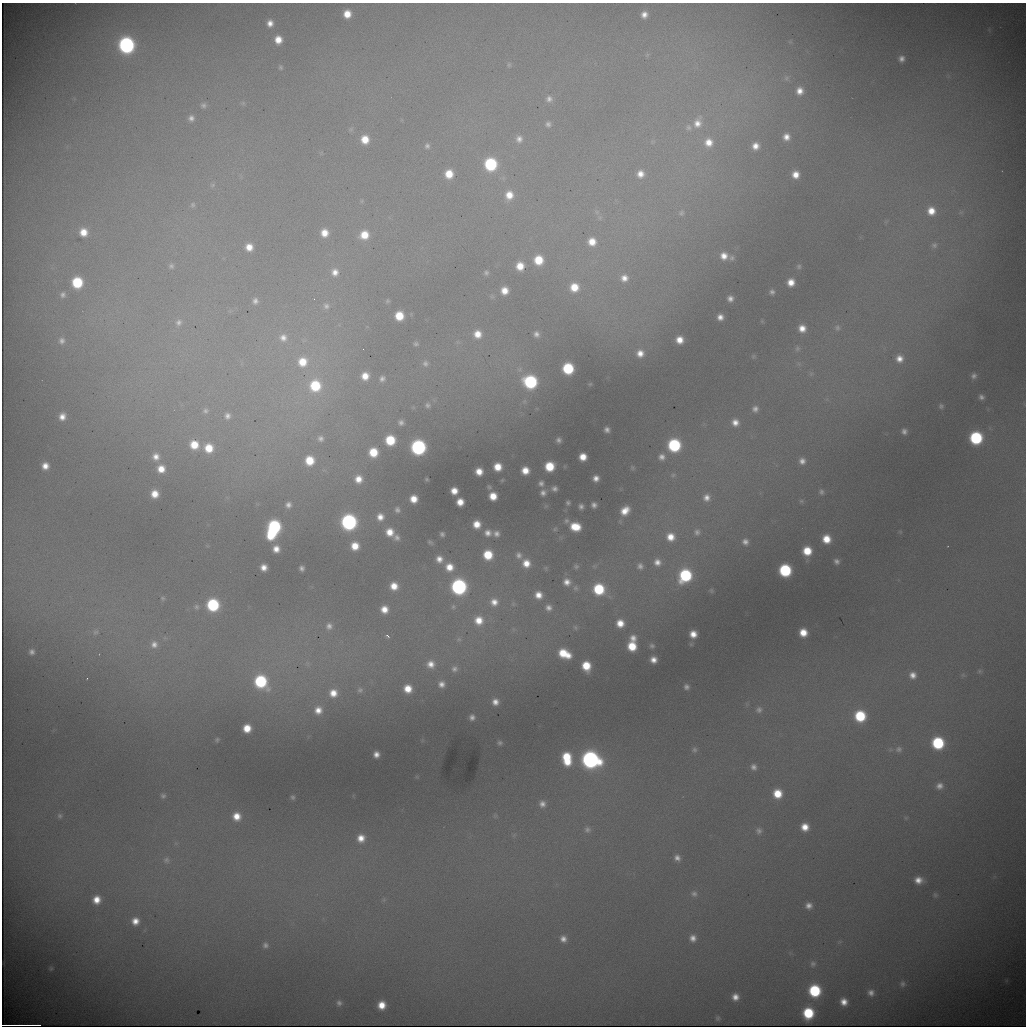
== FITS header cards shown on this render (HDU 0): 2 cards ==
NAXIS1  =                 1024 / length of data axis 1
NAXIS2  =                 1024 / length of data axis 2

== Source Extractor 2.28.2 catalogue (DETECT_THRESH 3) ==
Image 1024 x 1024 px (HDU 0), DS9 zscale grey, 1 PNG px = 1 image px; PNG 1028 x 1028 px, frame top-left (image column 1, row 1024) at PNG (2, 3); no overlay
Background 6990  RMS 84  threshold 253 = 3 sigma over >= 5 px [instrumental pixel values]
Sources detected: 279; all 279 listed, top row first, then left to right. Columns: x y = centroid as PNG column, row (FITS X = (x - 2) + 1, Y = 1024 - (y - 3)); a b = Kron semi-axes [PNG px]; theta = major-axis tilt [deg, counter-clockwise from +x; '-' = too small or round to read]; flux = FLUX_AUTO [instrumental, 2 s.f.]
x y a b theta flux
347 14 7 7 - 9.4e+04
644 15 6 6 - 3.9e+04
270 23 8 7 - 5.0e+04
278 40 8 7 - 8.6e+04
790 42 7 4 0 8.0e+03
126 45 10 9 - 1.7e+06
647 55 8 4 45 1.0e+04
901 59 7 6 - 3.1e+04
509 65 7 6 - 1.1e+04
281 67 6 5 - 1.2e+04
786 78 8 6 18 1.6e+04
800 91 8 7 - 5.8e+04
549 99 9 8 - 3.0e+04
243 103 6 6 - 9.0e+03
203 105 8 7 - 2.0e+04
191 118 8 7 - 3.0e+04
698 123 17 12 70 9.5e+04
548 124 7 6 - 2.0e+04
688 128 11 10 - 4.1e+04
786 137 7 7 - 5.0e+04
365 139 8 8 - 1.1e+05
519 139 9 8 - 3.7e+04
653 142 7 4 45 1.1e+04
708 142 11 10 - 8.9e+04
427 146 7 6 - 1.9e+04
755 146 7 7 - 5.6e+04
490 164 9 8 - 6.1e+05
449 174 8 8 - 1.2e+05
640 174 8 8 - 5.9e+04
795 175 8 7 - 7.3e+04
213 185 8 5 27 1.2e+04
509 195 10 9 - 9.5e+04
362 201 6 4 89 7.9e+03
193 205 8 7 - 1.5e+04
931 211 10 9 - 9.5e+04
597 212 7 6 - 1.4e+04
961 212 7 4 18 1.0e+04
681 213 8 7 - 1.5e+04
83 232 8 8 - 9.3e+04
324 233 8 8 - 8.1e+04
364 235 10 9 - 1.3e+05
592 242 7 7 - 8.4e+04
934 245 8 7 - 1.6e+04
249 247 8 8 - 7.5e+04
724 256 10 10 - 7.5e+04
732 258 9 8 - 2.2e+04
538 260 9 8 - 1.7e+05
171 266 7 7 - 1.7e+04
520 266 9 8 - 1.1e+05
799 266 8 7 - 1.6e+04
335 272 10 9 - 5.7e+04
486 273 7 7 - 1.8e+04
624 278 8 8 - 4.8e+04
77 282 9 8 - 3.3e+05
791 282 8 8 - 7.9e+04
574 287 8 8 - 1.2e+05
504 291 8 8 - 8.1e+04
772 292 7 7 - 2.4e+04
63 295 9 9 - 3.0e+04
730 298 8 8 - 3.9e+04
314 299 3 2 - 4.7e+03
255 301 9 8 - 3.2e+04
387 301 6 4 67 8.6e+03
326 306 9 8 - 2.8e+04
399 316 7 7 - 1.5e+05
720 317 8 8 - 4.9e+04
762 321 6 5 - 7.9e+03
179 322 9 8 - 2.8e+04
802 328 9 8 - 7.3e+04
837 328 9 8 - 2.1e+04
477 334 8 8 - 8.1e+04
536 334 6 5 - 2.6e+04
283 338 12 11 - 6.2e+04
680 340 8 8 - 8.5e+04
62 341 9 8 - 3.2e+04
416 344 6 5 - 1.3e+04
797 348 8 7 - 1.8e+04
640 353 10 10 - 7.3e+04
753 356 7 5 46 9.8e+03
899 358 10 9 - 6.2e+04
302 362 11 11 - 1.4e+05
425 363 8 8 - 2.3e+04
568 368 8 8 - 3.9e+05
811 374 6 5 - 1.0e+04
365 376 7 7 - 7.8e+04
974 376 7 6 - 2.3e+04
382 379 7 6 - 2.2e+04
530 382 10 9 - 7.3e+05
590 384 6 3 44 6.3e+03
315 386 11 11 - 3.1e+05
981 397 6 5 - 2.1e+04
428 405 6 6 - 1.6e+04
941 406 7 7 - 1.7e+04
755 409 7 7 - 2.8e+04
205 411 8 7 - 1.8e+04
62 416 9 8 - 6.0e+04
227 416 6 5 - 2.5e+04
401 422 5 5 - 2.1e+04
735 422 8 8 - 5.3e+04
607 430 5 5 - 2.4e+04
904 431 7 7 - 2.8e+04
321 438 7 7 - 2.4e+04
976 438 9 9 - 6.4e+05
390 440 8 8 - 2.3e+05
558 440 5 5 - 2.1e+04
194 445 9 9 - 1.3e+05
674 445 9 9 - 6.4e+05
418 447 9 9 - 1.2e+06
209 448 9 8 - 1.3e+05
373 452 8 7 - 1.6e+05
156 456 11 10 - 6.4e+04
583 457 7 6 - 8.5e+04
662 457 8 7 - 3.5e+04
309 460 8 8 - 1.6e+05
802 461 7 7 - 3.5e+04
45 466 8 7 - 6.2e+04
549 466 8 8 - 2.0e+05
498 467 7 7 - 1.0e+05
632 468 6 5 - 8.1e+03
161 469 9 9 - 9.2e+04
525 470 7 7 - 8.7e+04
479 471 7 6 - 7.4e+04
673 475 8 5 2 1.2e+04
596 478 6 5 - 3.8e+04
358 479 8 7 - 7.1e+04
427 479 3 3 - 7.2e+03
502 480 5 4 - 6.6e+03
541 483 7 6 - 2.2e+04
489 487 5 4 - 9.6e+03
554 489 5 5 - 2.2e+04
454 491 6 6 - 6.9e+04
821 492 9 8 - 2.1e+04
543 493 7 7 - 2.8e+04
155 494 8 7 - 9.2e+04
493 496 7 7 - 1.0e+05
706 497 8 8 - 4.4e+04
414 499 7 7 - 8.5e+04
801 501 7 6 - 1.2e+04
460 502 7 6 - 7.7e+04
568 503 5 4 - 1.3e+04
288 505 7 7 - 3.1e+04
594 505 5 5 - 2.4e+04
581 506 5 5 - 2.1e+04
397 510 7 7 - 2.2e+04
625 511 9 7 45 8.9e+04
380 517 9 9 - 6.1e+04
566 521 7 6 - 1.5e+04
349 522 9 9 - 1.6e+06
477 524 7 7 - 8.7e+04
575 527 9 7 -13 1.5e+05
273 529 16 9 69 8.9e+05
555 529 7 6 - 1.1e+04
900 531 6 4 -20 6.1e+03
390 532 10 9 - 9.6e+04
697 532 10 9 - 2.8e+04
488 533 9 8 - 4.3e+04
442 534 5 4 - 1.6e+04
496 534 6 6 - 2.9e+04
397 537 8 8 - 2.9e+04
670 537 10 10 - 9.5e+04
826 539 9 9 - 1.2e+05
430 542 6 4 -38 1.2e+04
745 542 8 7 - 3.4e+04
355 546 9 9 - 1.1e+05
276 549 9 8 - 6.5e+04
807 551 9 9 - 1.6e+05
488 555 8 8 - 2.0e+05
519 555 10 8 -63 3.3e+04
439 559 9 8 - 5.4e+04
836 561 8 7 - 2.7e+04
657 562 9 9 - 5.1e+04
526 563 10 9 - 9.4e+04
576 566 6 6 - 1.3e+04
594 566 5 5 - 8.8e+03
640 566 8 7 - 2.7e+04
264 567 6 6 - 5.6e+04
449 567 10 10 - 9.6e+04
302 568 5 5 - 2.3e+04
546 568 6 5 - 9.2e+03
785 570 9 8 - 5.6e+05
685 575 10 9 - 5.9e+05
567 582 9 9 - 5.3e+04
394 586 9 8 - 9.3e+04
459 587 9 9 - 1.5e+06
575 588 9 7 -89 1.8e+04
599 589 9 9 - 3.5e+05
711 590 7 5 -60 1.0e+04
538 595 9 8 - 7.1e+04
163 598 7 6 - 1.3e+04
494 602 12 11 - 7.8e+04
513 604 7 6 - 1.5e+04
213 605 9 9 - 5.8e+05
196 607 9 8 - 2.1e+04
453 607 8 7 - 1.7e+04
548 608 9 9 - 3.8e+04
384 609 8 8 - 7.6e+04
479 620 12 11 - 1.2e+05
620 623 8 8 - 8.6e+04
329 626 9 9 - 3.6e+04
575 627 8 6 -59 1.2e+04
96 632 10 8 38 2.5e+04
803 632 7 7 - 1.0e+05
693 634 7 6 - 7.0e+04
387 636 6 3 -43 1.1e+04
633 638 9 8 - 4.8e+04
459 639 8 6 -1 1.3e+04
154 644 9 9 - 4.2e+04
632 646 9 8 - 1.7e+05
652 646 7 6 - 1.6e+04
32 652 6 6 - 2.4e+04
564 654 14 9 -25 2.0e+05
653 660 6 6 - 5.1e+04
431 664 9 8 - 5.8e+04
586 666 9 8 - 1.7e+05
454 669 8 8 - 2.5e+04
979 671 7 5 0 1.3e+04
913 675 9 9 - 5.3e+04
963 675 7 5 -45 1.2e+04
87 678 2 2 - 3.2e+03
261 681 10 9 - 5.7e+05
441 684 6 6 - 3.5e+04
686 687 5 5 - 2.0e+04
408 689 7 7 - 9.9e+04
360 690 7 7 - 1.5e+04
333 693 9 9 - 8.3e+04
495 702 6 6 - 4.4e+04
318 710 10 10 - 7.6e+04
759 710 9 8 - 2.5e+04
860 716 9 9 - 3.6e+05
472 717 5 5 - 2.5e+04
247 728 7 7 - 1.1e+05
217 740 6 6 - 1.2e+04
500 743 5 5 - 1.4e+04
938 743 9 8 - 5.2e+05
899 749 9 8 - 2.6e+04
694 750 7 7 - 1.6e+04
376 754 6 6 - 4.3e+04
567 759 14 9 -81 2.6e+05
590 760 11 10 - 2.2e+06
754 767 8 7 - 2.8e+04
939 786 10 9 - 4.3e+04
777 794 8 8 - 1.4e+05
163 796 6 6 - 1.5e+04
293 797 4 4 - 1.0e+04
542 804 9 9 - 4.2e+04
60 816 8 7 - 1.5e+04
237 816 8 8 - 8.7e+04
495 816 7 6 - 1.1e+04
906 818 5 5 - 8.2e+03
805 827 8 7 - 8.4e+04
587 830 10 9 - 3.0e+04
759 831 9 8 - 2.5e+04
514 835 7 4 45 1.2e+04
361 838 10 10 - 8.5e+04
176 843 7 4 18 1.1e+04
677 858 8 7 - 3.3e+04
166 860 12 11 - 4.8e+04
918 880 9 8 - 6.2e+04
694 894 9 8 - 2.2e+04
935 895 7 6 - 1.2e+04
97 900 9 8 - 8.7e+04
384 900 8 6 70 1.3e+04
809 906 8 7 - 3.9e+04
135 921 8 8 - 6.4e+04
693 938 8 7 - 4.1e+04
563 939 8 7 - 3.9e+04
265 945 7 6 - 2.0e+04
813 964 9 7 86 2.0e+04
51 968 6 5 - 1.0e+04
902 984 9 9 - 2.7e+04
815 991 9 8 - 4.9e+05
871 993 8 8 - 3.6e+04
735 997 8 8 - 5.5e+04
844 1002 7 6 - 5.6e+04
339 1003 8 8 - 2.4e+04
382 1005 7 7 - 1.0e+05
808 1013 8 8 - 3.3e+05
718 1018 7 6 - 1.2e+04
21 1025 39 2 0 2.0e+06
At the frame edge (FLAGS 8, measured only in part): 1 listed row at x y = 21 1025